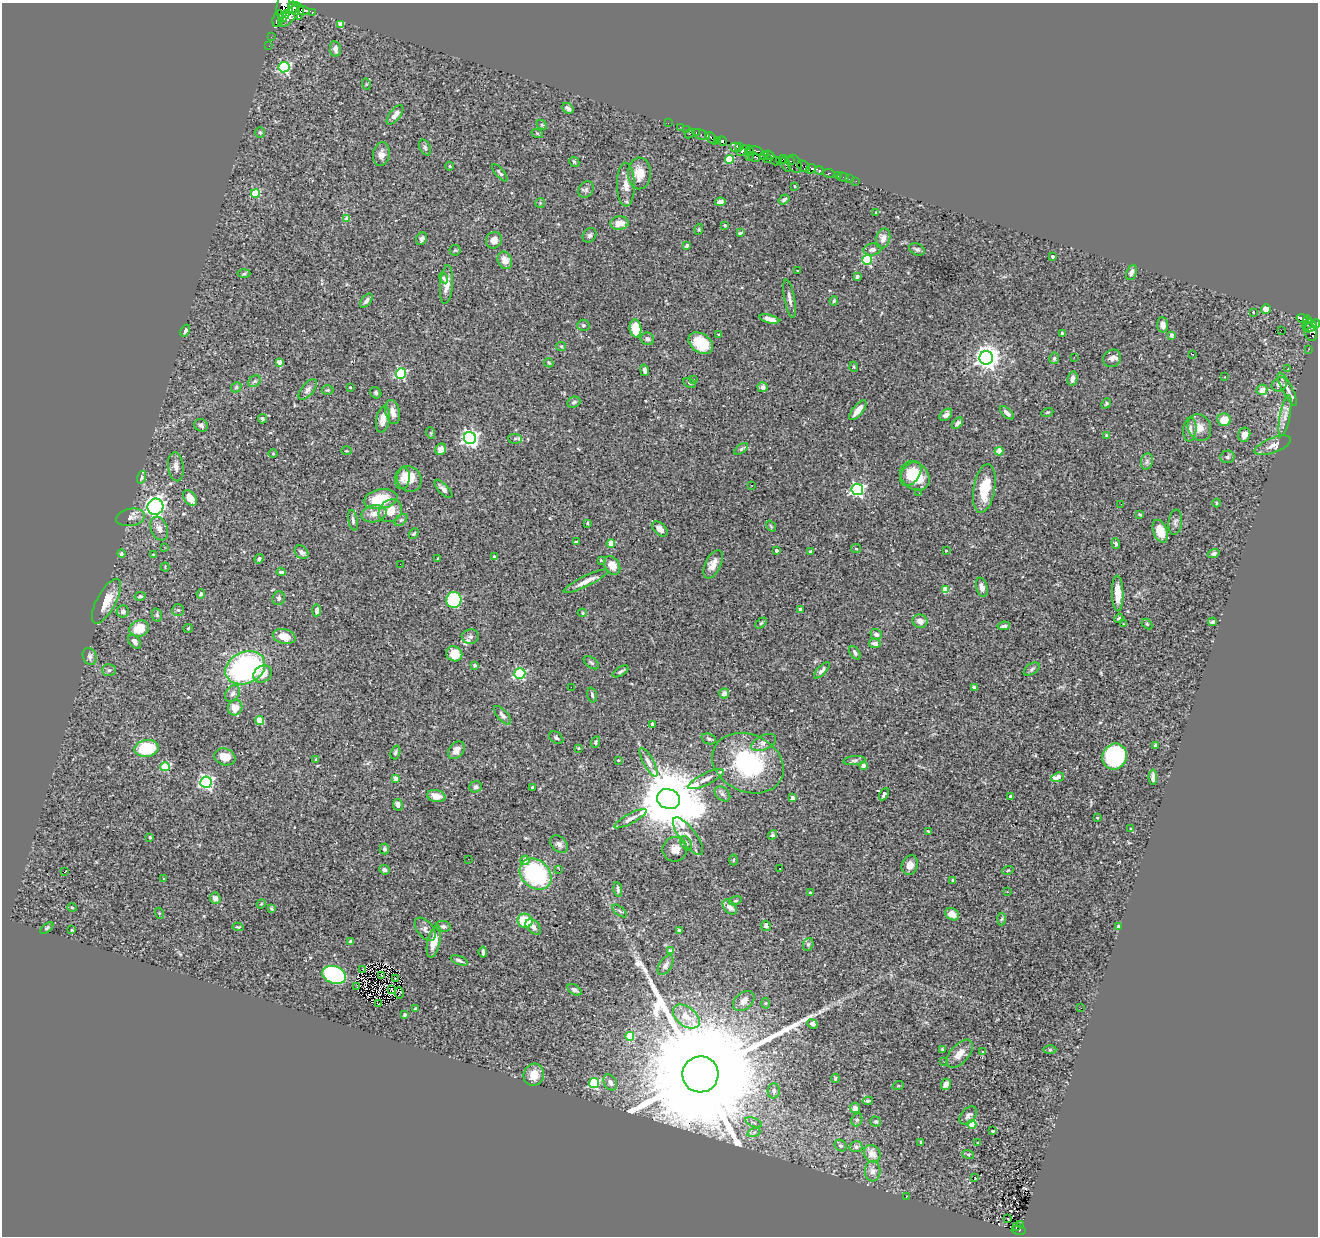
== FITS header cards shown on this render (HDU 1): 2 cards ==
NAXIS1  =                 1316
NAXIS2  =                 1234

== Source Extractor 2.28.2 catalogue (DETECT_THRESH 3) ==
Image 1316 x 1234 px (HDU 1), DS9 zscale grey, 1 PNG px = 1 image px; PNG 1320 x 1238 px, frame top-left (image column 1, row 1234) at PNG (2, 3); each listed source drawn as its Kron ellipse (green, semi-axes under 4 px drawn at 4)
Background 0.621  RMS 0.019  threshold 0.0578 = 3 sigma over >= 5 px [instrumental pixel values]
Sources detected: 402; all 402 listed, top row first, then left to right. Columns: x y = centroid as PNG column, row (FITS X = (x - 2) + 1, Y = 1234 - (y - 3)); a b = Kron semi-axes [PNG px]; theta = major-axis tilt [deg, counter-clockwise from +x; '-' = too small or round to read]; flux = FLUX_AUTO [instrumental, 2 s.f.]
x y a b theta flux
283 5 13 6 80 6300
293 8 6 5 - 2000
303 10 7 4 -1 2400
298 11 9 5 -77 4700
312 12 3 3 - 210
284 16 7 3 51 1800
289 16 14 6 46 3400
278 19 9 5 77 1200
341 25 4 4 - 26
271 37 2 2 - 4.3
269 46 2 2 - 7.4
335 49 8 5 -81 6.4
284 67 5 5 - 150
366 84 6 4 -73 1.3
568 108 6 4 -41 5
395 115 11 5 52 7.5
668 123 2 2 - 6.4
542 125 6 4 -44 1.5
680 127 2 2 - 10
686 129 2 2 - 10
260 132 5 4 - 1.8
696 132 3 2 - 30
537 133 6 4 -19 1.4
690 133 5 2 - 120
701 135 9 5 -18 52
711 138 7 4 -50 490
717 141 3 3 - 240
723 141 5 4 - 710
740 146 3 3 - 110
425 147 8 5 -64 2.8
736 147 6 4 -14 490
742 150 6 4 44 750
749 151 5 3 - 650
756 151 7 3 -19 280
381 154 12 8 80 8.2
769 155 5 3 - 270
749 156 2 2 - 17
764 156 4 4 - 400
754 157 6 4 -26 350
767 158 4 3 - 260
730 159 4 4 - 55
782 160 6 3 19 480
776 161 4 3 - 230
790 161 5 3 - 36
574 162 5 4 - 1.7
786 164 8 3 -66 240
795 164 10 6 -63 100
450 166 4 3 - 0.99
804 166 7 5 -36 57
811 169 5 4 - 640
819 170 4 3 - 200
500 173 11 4 -49 3
639 173 16 11 89 19
829 173 6 3 -5 60
838 176 2 2 - 14
843 177 6 2 -17 7
849 179 4 3 - 6.9
856 181 2 2 - 3.6
626 185 22 9 -89 13
794 186 3 2 - 0.93
586 190 9 7 56 3.8
255 193 4 4 - 52
784 199 6 4 34 2.8
720 202 5 4 - 7.3
540 203 5 5 - 1.5
876 212 3 2 - 1
347 218 4 4 - 14
619 223 9 6 6 15
725 225 3 2 - 1.8
699 229 5 3 - 1.2
740 233 3 3 - 1.9
589 235 8 6 50 3.4
422 239 6 5 - 4.6
883 239 10 7 75 7.8
494 240 8 8 - 8.6
687 245 4 3 - 2.5
872 249 9 6 7 4.8
917 249 8 5 -24 2.9
455 250 5 5 - 1.6
1053 256 3 3 - 3.2
505 260 9 7 -67 13
867 260 5 4 - 92
797 271 3 2 - 0.91
1131 272 8 5 69 4.5
244 274 6 4 2 1.7
857 276 3 3 - 4.5
443 278 5 4 - 1.8
446 284 19 6 85 12
789 299 19 5 -79 6.4
366 301 8 4 51 3.6
834 301 5 4 - 2.1
1266 309 5 5 - 8.6
1253 312 4 2 - 0.88
1302 318 6 3 -13 180
769 319 10 4 -14 6.8
1307 320 4 3 - 210
1308 324 6 3 40 110
1316 324 4 4 - 610
583 325 6 5 - 2.4
1163 325 7 5 -88 4.9
1311 327 7 4 31 380
635 328 9 6 -82 29
1281 330 2 2 - 370
185 331 6 3 63 2.3
1310 332 10 6 -70 400
1062 333 3 3 - 1.8
719 335 3 3 - 1.8
1171 335 4 3 - 7.6
647 339 7 6 - 3.9
701 343 13 9 -35 36
561 346 5 4 - 1.6
1309 349 2 2 - 3.6
1193 354 3 2 - 1.1
1074 357 3 2 - 1.3
986 358 7 6 - 1200
1054 358 5 5 - 2.5
1112 358 9 8 - 6.8
279 362 4 3 - 11
549 363 5 4 - 2
854 367 5 3 - 1.2
1288 369 3 2 - 1.2
644 370 6 3 -77 4
401 373 5 5 - 150
1225 377 3 2 - 1.3
1072 378 7 5 77 6.2
693 379 3 3 - 2.9
255 381 7 5 35 2.4
689 383 6 4 -29 2.1
1279 384 8 6 40 7.6
236 387 5 4 - 1.7
350 387 3 2 - 0.98
763 387 5 5 - 4.9
308 389 12 6 50 5
1287 389 18 5 -63 6.2
327 390 6 5 - 1.8
1262 390 5 5 - 8.4
376 393 6 5 - 2.4
574 402 6 5 - 3.1
1106 403 5 4 - 1.8
858 410 12 5 51 13
393 412 12 7 -77 9.1
1047 412 6 3 19 1.4
1007 413 9 4 -44 5.3
946 415 7 5 44 5.1
1285 416 21 5 79 8.4
262 419 5 4 - 2.5
383 419 13 6 80 11
1224 420 7 6 - 22
958 423 7 4 48 3
201 425 7 6 - 3.6
1199 427 14 11 -63 13
1190 429 12 6 84 6
431 433 5 3 - 1.2
1106 435 4 3 - 1.3
1244 435 7 6 - 8.4
470 438 6 6 - 480
515 439 7 5 -2 2.7
1273 445 19 7 21 8.8
441 449 6 5 - 8
741 449 8 4 36 2.3
346 451 5 3 - 1.1
999 451 4 4 - 20
273 454 5 3 - 1.1
1228 457 7 6 - 3
1147 461 8 6 75 3.5
176 467 15 7 -84 7.2
911 474 14 8 54 23
915 476 16 13 -43 42
142 477 6 4 75 2.1
402 478 11 7 81 6.8
409 479 13 12 - 19
751 485 2 2 - 0.87
443 489 12 5 -46 5.1
857 489 6 5 - 260
984 489 24 10 80 39
919 493 3 2 - 1.6
190 498 9 5 -57 15
381 499 17 10 11 44
1217 503 4 3 - 1.1
1121 504 3 2 - 0.93
155 507 8 8 - 440
390 511 12 10 39 18
374 514 12 8 11 9.6
1140 514 4 3 - 1.5
131 517 15 8 10 6.9
353 520 11 4 -81 3.5
401 520 7 4 44 2.4
1175 522 13 6 82 4.6
587 523 4 2 - 1.1
771 526 6 3 -54 1.4
159 529 12 8 -69 8.2
660 529 9 5 -43 7.2
1160 531 12 6 -68 20
414 534 6 4 46 1.7
576 542 4 3 - 2.3
611 543 4 4 - 23
1116 544 5 4 - 2.3
164 547 3 2 - 2.2
856 549 5 4 - 1.4
777 550 3 3 - 2.9
946 551 4 2 - 0.84
302 552 7 6 - 5.2
810 552 4 4 - 2.1
121 554 4 4 - 2.3
153 554 4 2 - 0.97
1214 554 6 4 18 2.4
494 557 4 3 - 1.6
438 558 4 3 - 1.2
259 559 5 4 - 2.8
601 560 4 2 - 1.3
400 564 2 2 - 4.8
713 564 15 7 64 12
612 565 10 7 -58 14
165 567 4 4 - 1.3
281 572 4 3 - 2.5
586 581 25 5 26 13
982 587 10 5 -74 6.2
945 590 4 4 - 30
1118 593 18 5 -89 21
201 594 5 4 - 2.2
140 596 5 4 - 2.7
279 598 7 6 - 3
454 600 8 7 - 120
106 601 25 9 62 21
801 609 4 3 - 5.1
178 610 6 6 - 2.2
317 610 6 4 84 3.4
123 611 6 6 - 3.4
582 613 5 4 - 1.3
157 615 7 5 -77 2.2
1119 618 5 4 - 2.4
920 621 7 6 - 8.3
1212 622 4 3 - 2.4
761 623 6 4 44 1.9
1124 624 4 3 - 1.1
1147 624 6 4 -46 1.6
1004 626 6 3 9 3
188 628 4 3 - 1.1
139 629 10 8 17 24
876 634 6 5 - 4.6
284 636 11 7 -15 19
470 637 8 7 - 4.4
134 642 8 5 -53 6.7
875 643 6 4 -8 6.2
855 653 7 4 -57 3.5
454 654 8 7 - 16
90 656 9 6 -70 4.1
591 663 9 5 -36 2.6
475 665 4 4 - 2.5
245 668 20 15 24 230
1032 669 9 5 35 3.1
109 670 7 5 -1 2.9
822 670 10 4 47 3.8
621 671 9 4 30 2.5
520 673 5 5 - 140
263 674 10 8 36 15
571 687 2 2 - 2.7
974 687 4 3 - 2.4
233 693 9 6 57 4.3
724 693 5 5 - 7.9
592 695 7 4 -75 2.9
235 708 8 7 - 14
502 715 11 5 -49 3.9
260 721 4 4 - 29
652 724 4 4 - 1.5
556 738 8 5 -36 2.5
709 739 7 5 -20 2.7
596 742 6 4 66 2.2
764 743 13 7 25 6.3
1156 745 4 3 - 5.7
146 748 12 8 8 58
579 748 4 2 - 0.89
456 750 10 7 49 7
395 752 7 4 72 2.6
225 757 11 8 -19 18
1115 757 13 12 - 150
316 759 3 2 - 0.82
618 760 3 2 - 1.1
854 761 11 4 5 3.2
648 762 16 5 -62 7
748 763 37 28 -26 140
863 766 4 3 - 6.6
165 767 5 4 - 54
1057 777 6 4 19 13
1153 777 8 4 90 5.6
395 778 4 4 - 12
706 779 19 6 26 10
206 782 6 5 - 270
475 787 6 5 - 3.5
532 787 4 3 - 1.3
722 794 9 6 -41 3.9
884 794 6 3 61 3.1
436 796 9 6 -11 11
1010 796 3 3 - 4.9
792 798 3 3 - 8
668 799 12 9 -20 15000
398 805 6 5 - 6.1
1097 818 4 3 - 0.97
630 819 18 5 28 7
1130 829 3 2 - 1.1
928 831 3 2 - 0.97
773 835 5 4 - 1.9
688 836 22 8 -53 13
150 837 3 3 - 2.9
686 843 7 5 -59 2.7
559 844 10 7 -42 5.1
384 849 5 4 - 2.6
675 849 12 12 - 11
468 859 2 2 - 2.8
525 860 5 4 - 8.4
734 860 5 3 - 1.5
910 865 10 8 69 10
780 868 2 2 - 1.8
384 870 5 4 - 3.7
559 870 2 2 - 5.2
1008 870 6 3 19 1.2
65 872 3 3 - 19
536 874 17 14 -42 150
164 879 3 2 - 1.7
953 880 4 3 - 1.3
618 890 7 4 -79 3.6
810 892 3 2 - 1.7
1007 892 3 2 - 0.72
215 898 5 5 - 5.3
735 901 6 4 18 2
261 904 5 4 - 1.4
72 907 4 3 - 1.1
730 907 9 5 -48 8.9
271 909 4 3 - 1.4
619 911 8 2 -40 1.8
159 913 5 3 - 1.2
952 914 7 5 -31 11
1002 919 6 4 86 1.9
525 921 7 7 - 40
443 926 7 5 -8 3.1
766 926 5 4 - 4.2
238 927 6 3 -9 1.4
533 927 9 6 -43 5.9
1119 927 4 3 - 12
47 928 8 4 40 1.9
425 929 13 8 -51 5.8
72 930 3 3 - 0.98
679 930 3 3 - 2.1
350 941 4 3 - 2.6
434 941 16 6 77 18
808 944 6 5 - 2.4
670 951 4 3 - 13
483 952 5 3 - 3.4
459 960 9 3 -22 3
666 965 11 6 58 5.2
363 969 3 2 - 1.1
334 975 12 8 -18 190
382 976 3 2 - 1.4
396 978 4 2 - 0.36
357 986 3 2 - 1.2
392 990 4 2 - 0.88
574 990 8 5 -31 3.9
399 993 6 3 -76 1.5
744 1001 12 8 41 8.2
765 1003 5 3 - 1.3
378 1004 3 2 - 0.73
1081 1008 2 2 - 2.7
415 1009 3 3 - 1.6
405 1014 3 3 - 2
686 1016 15 9 -38 19
812 1024 5 4 - 3.4
630 1036 4 4 - 43
942 1049 4 3 - 1.3
1050 1050 6 4 -1 2.1
983 1052 3 3 - 2.3
960 1054 17 9 47 13
944 1062 3 2 - 1.8
700 1074 18 18 - 85000
534 1075 11 10 - 16
835 1078 5 3 - 1.5
610 1082 8 6 -60 6.1
594 1083 5 5 - 130
946 1084 5 5 - 10
898 1086 6 3 18 1.4
774 1091 8 6 89 4
868 1101 5 2 - 2.2
855 1108 5 5 - 6.2
968 1116 10 7 48 4.4
857 1120 7 5 70 2.3
754 1122 9 3 -22 2.2
876 1122 5 5 - 2
972 1124 4 4 - 47
993 1131 3 3 - 1.4
754 1132 6 4 18 2.6
921 1142 4 2 - 1.5
978 1142 3 2 - 0.92
840 1146 6 5 - 3.3
856 1147 6 5 - 4.3
872 1154 9 7 -50 13
968 1154 6 4 -18 1.8
873 1171 10 8 87 8.4
974 1177 3 2 - 4.4
906 1197 3 2 - 1.2
1008 1218 3 2 - 2.5
1020 1225 2 2 - 0.98
1017 1227 4 2 - 0.12
1018 1230 7 3 -10 33
At the frame edge (FLAGS 8, measured only in part): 2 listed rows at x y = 283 5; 1316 324